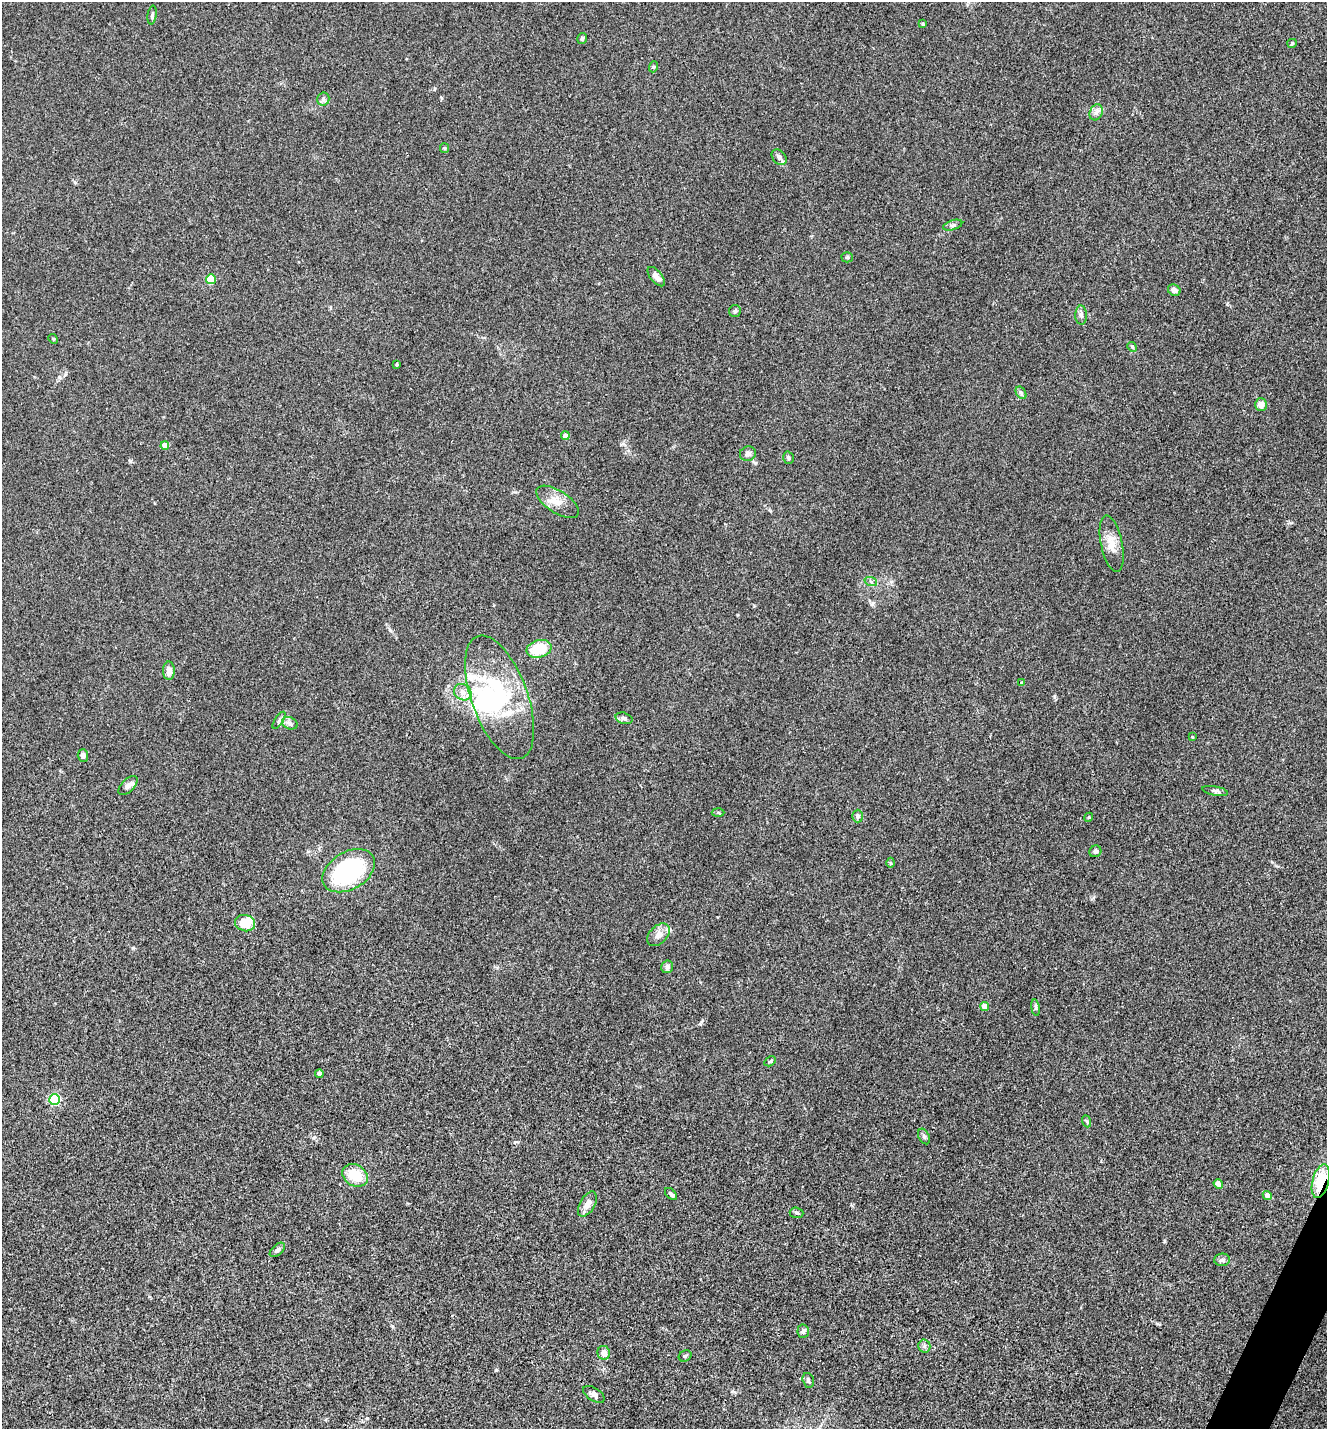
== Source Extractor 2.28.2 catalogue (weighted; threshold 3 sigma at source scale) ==
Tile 6 of 4 x 4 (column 2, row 2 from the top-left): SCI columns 1608-2932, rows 2859-4285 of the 5726 x 5715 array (HDU 1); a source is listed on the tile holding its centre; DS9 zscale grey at full resolution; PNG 1329 x 1431 px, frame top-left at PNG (2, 2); each listed source drawn as its Kron ellipse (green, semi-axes under 4 px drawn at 4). Shown black and unused: <1% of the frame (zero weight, under 3 of 4 exposures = <1% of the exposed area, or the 3 px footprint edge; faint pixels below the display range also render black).
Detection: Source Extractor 2.28.2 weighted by HDU 2 'WHT'; one run over the whole footprint, this tile lists its part. Background 0.0238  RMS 0.0045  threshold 0.0202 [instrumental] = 3 sigma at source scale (4.5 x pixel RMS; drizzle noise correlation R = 1.50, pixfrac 1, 0.05/0.05 arcsec/px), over >= 5 px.
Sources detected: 79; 3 inside a brighter object's white glare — neither listed nor drawn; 5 inside a brighter listed object's ellipse — not listed separately; the other 71 listed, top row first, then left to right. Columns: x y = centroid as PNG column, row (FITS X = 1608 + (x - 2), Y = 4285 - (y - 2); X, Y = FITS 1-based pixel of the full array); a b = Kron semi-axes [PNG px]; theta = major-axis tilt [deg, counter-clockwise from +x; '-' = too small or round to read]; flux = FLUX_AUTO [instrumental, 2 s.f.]
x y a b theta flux
152 15 9 4 82 0.94
923 24 3 3 - 0.46
582 39 6 5 - 0.87
1292 43 5 4 - 0.49
653 67 5 3 - 0.51
323 99 6 6 - 1.1
1096 112 8 6 69 1.5
444 148 5 4 - 0.45
779 157 8 6 -47 1.6
953 225 10 4 18 1.2
847 257 5 5 - 0.63
656 277 11 6 -50 2.4
211 279 5 5 - 19
1174 290 6 5 - 1.8
735 311 6 6 - 0.86
1081 315 9 6 -89 1.2
53 339 5 4 - 0.48
1132 347 5 4 - 0.59
397 365 3 3 - 0.53
1021 393 7 4 -57 0.81
1261 405 6 6 - 3.2
565 436 4 4 - 3.2
165 446 4 4 - 4.4
748 454 8 7 - 1.6
788 458 6 5 - 0.82
558 502 24 11 -33 5.5
1112 544 28 10 -78 5.9
871 582 6 4 -20 0.83
539 649 13 8 15 12
169 671 9 6 90 3.1
1021 683 4 4 - 0.61
463 692 9 7 -34 2.6
500 697 65 28 -70 43
624 718 8 5 -15 1.2
279 720 10 4 56 0.96
290 723 8 6 -22 1.2
1192 737 3 3 - 0.32
83 755 6 5 - 1.4
128 785 12 6 45 1.7
1215 791 13 4 -11 1.1
718 812 6 4 -2 0.54
858 816 6 5 - 1.2
1089 817 4 3 - 0.43
1095 851 6 5 - 1
890 863 5 3 - 0.5
349 871 28 18 31 54
245 923 10 8 -16 9
658 935 13 9 43 2.8
667 967 6 6 - 1.6
985 1007 4 4 - 5.3
1035 1008 8 4 -81 0.8
770 1061 6 4 31 0.59
319 1074 4 4 - 1.9
55 1100 5 5 - 44
1086 1121 6 4 -69 0.61
924 1136 8 5 -64 0.94
355 1175 13 10 -30 11
1321 1181 17 8 75 16
1218 1184 5 4 - 2.5
671 1194 7 4 -45 1
1267 1195 4 4 - 2.9
587 1204 14 7 59 3.3
797 1213 7 5 -3 0.8
277 1250 9 5 42 1.1
1222 1260 8 6 2 1.5
803 1331 7 6 - 1
924 1346 6 6 - 1
604 1353 7 6 - 2.8
685 1356 7 5 29 0.84
808 1380 8 5 -74 0.89
594 1394 12 6 -33 1.9
Overlapping masked pixels (flux is a lower limit): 1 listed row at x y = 1321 1181
Unlisted compact peaks at least as high as the median listed source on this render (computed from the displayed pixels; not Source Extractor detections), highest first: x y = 496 1370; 133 948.